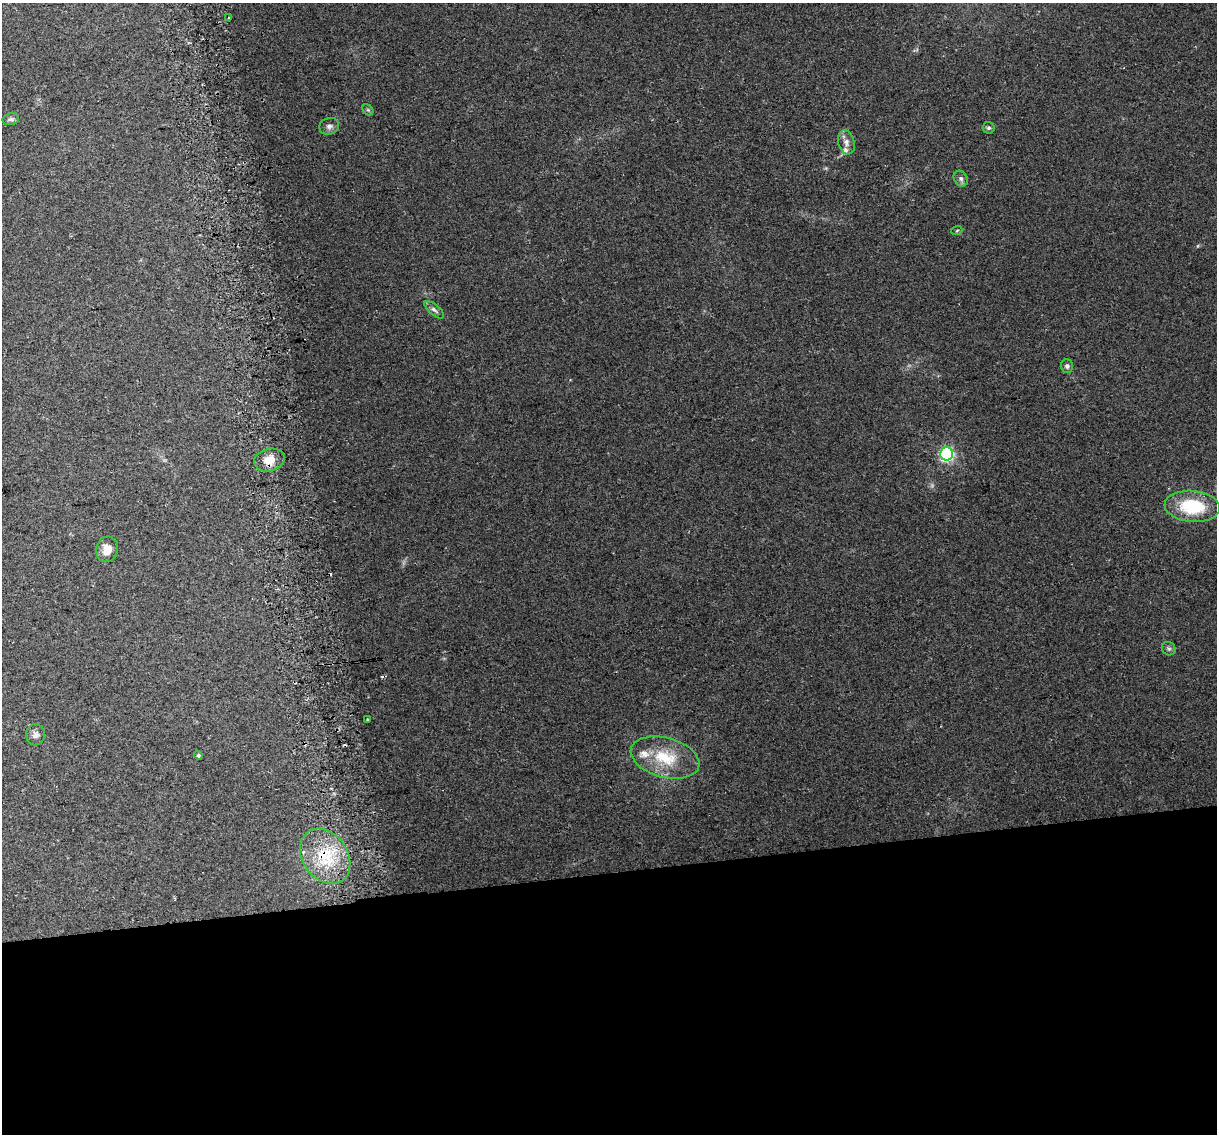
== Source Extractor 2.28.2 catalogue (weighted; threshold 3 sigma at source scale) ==
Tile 15 of 4 x 4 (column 3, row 4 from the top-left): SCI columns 2463-3677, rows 78-1209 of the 4924 x 4639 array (HDU 1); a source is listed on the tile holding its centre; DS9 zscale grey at full resolution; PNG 1219 x 1136 px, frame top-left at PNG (2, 3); each listed source drawn as its Kron ellipse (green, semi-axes under 4 px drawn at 4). Shown black and unused: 23% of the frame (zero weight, under 2 of 3 exposures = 2% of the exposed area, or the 3 px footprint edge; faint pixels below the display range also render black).
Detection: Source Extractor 2.28.2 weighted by HDU 2 'WHT'; one run over the whole footprint, this tile lists its part. Background 0.103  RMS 0.01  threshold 0.0454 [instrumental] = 3 sigma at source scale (4.5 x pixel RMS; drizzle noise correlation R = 1.50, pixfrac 1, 0.0396/0.0396 arcsec/px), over >= 5 px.
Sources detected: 25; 3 cosmic-ray / hot-pixel residue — neither listed nor drawn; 2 inside a brighter listed object's ellipse — not listed separately; the other 20 listed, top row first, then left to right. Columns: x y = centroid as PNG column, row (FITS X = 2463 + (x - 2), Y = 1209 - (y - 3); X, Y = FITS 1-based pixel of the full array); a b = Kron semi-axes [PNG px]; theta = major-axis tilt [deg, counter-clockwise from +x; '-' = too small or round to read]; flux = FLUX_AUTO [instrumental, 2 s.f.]
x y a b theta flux
228 18 3 3 - 1.6
368 110 6 4 -44 1.5
11 119 8 6 12 2.3
329 126 10 8 16 4
989 128 6 5 - 2.1
846 142 12 8 -74 5.5
961 179 8 6 -59 3
957 230 5 3 - 0.86
434 310 12 5 -40 3.5
1067 366 7 6 - 2.7
947 454 6 6 - 180
269 460 15 11 15 14
1192 506 27 15 -5 51
107 549 13 11 78 10
1169 649 7 6 - 2.4
367 720 3 3 - 1.7
35 735 10 9 - 4.5
198 755 4 4 - 1.7
665 757 35 19 -15 40
325 856 30 22 -55 44
Overlapping masked pixels (flux is a lower limit): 1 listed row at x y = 325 856